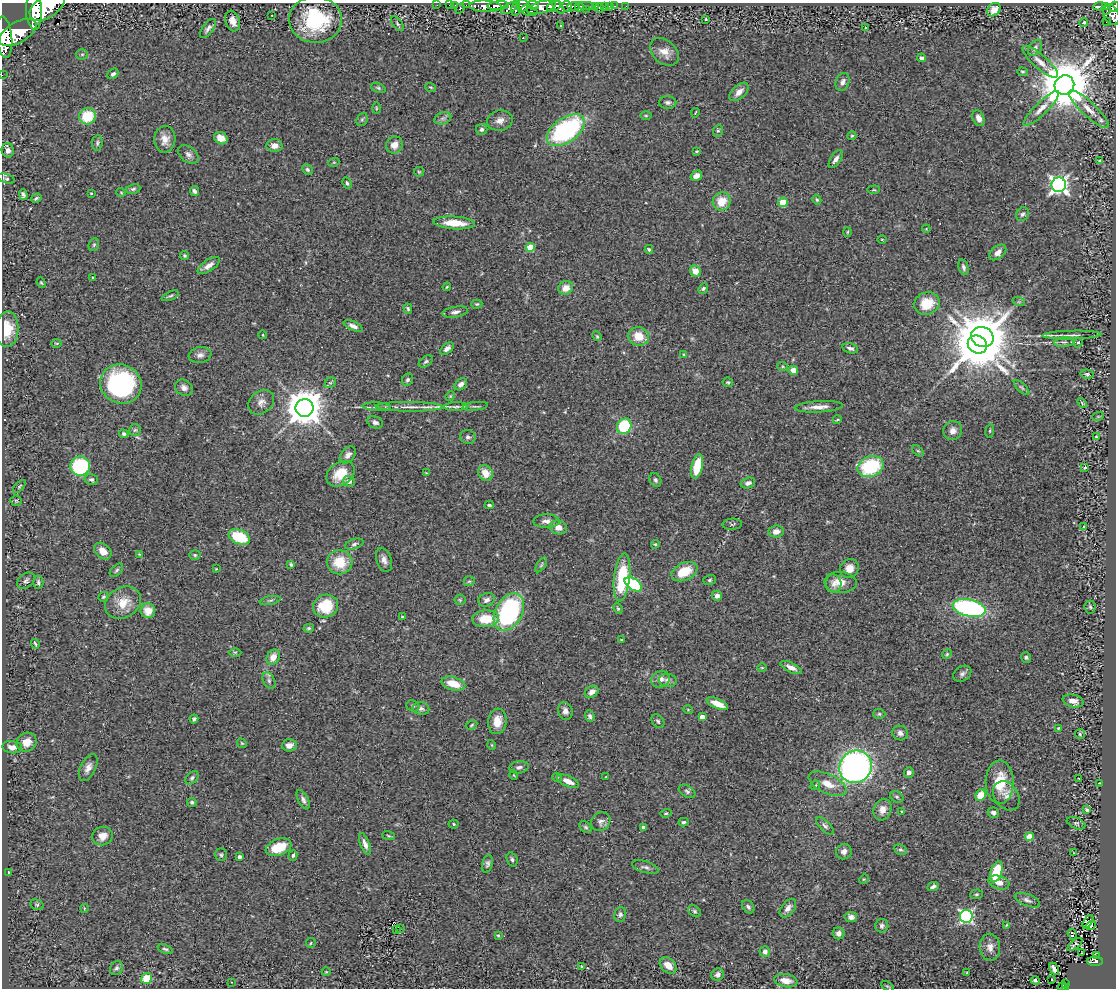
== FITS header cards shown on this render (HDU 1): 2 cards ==
NAXIS1  =                 1114
NAXIS2  =                  986

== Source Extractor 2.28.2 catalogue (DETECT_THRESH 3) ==
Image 1114 x 986 px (HDU 1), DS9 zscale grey, 1 PNG px = 1 image px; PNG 1118 x 990 px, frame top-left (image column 1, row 986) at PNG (2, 3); each listed source drawn as its Kron ellipse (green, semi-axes under 4 px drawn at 4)
Background 0.886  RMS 0.067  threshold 0.2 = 3 sigma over >= 5 px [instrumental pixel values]
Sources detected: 358; all 358 listed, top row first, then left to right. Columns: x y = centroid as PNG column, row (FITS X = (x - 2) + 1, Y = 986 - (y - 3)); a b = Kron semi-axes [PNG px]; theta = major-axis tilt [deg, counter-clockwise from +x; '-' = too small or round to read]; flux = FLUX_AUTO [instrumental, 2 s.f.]
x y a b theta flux
437 5 2 2 - 9.5
449 5 2 2 - 15
455 5 3 2 - 8.7
466 5 2 2 - 16
533 5 6 3 -8 500
485 6 16 5 -3 1900
498 6 11 4 4 1800
522 6 6 6 - 1600
554 6 7 5 24 2800
558 6 9 3 -54 1500
567 6 6 4 -56 1300
574 6 6 3 8 720
586 6 8 3 -1 210
595 6 3 2 - 270
604 6 3 3 - 51
609 6 3 2 - 11
614 6 3 2 - 22
626 6 3 2 - 13
1100 6 6 3 6 160
1105 6 3 3 - 99
47 7 19 11 34 7500
541 7 15 6 14 2200
579 7 4 3 - 320
1114 7 5 3 - 400
460 8 5 3 - 220
510 8 10 4 31 660
516 8 8 4 80 670
599 8 5 3 - 58
586 9 3 2 - 86
994 10 7 6 - 33
1107 10 4 3 - 94
34 11 18 8 -88 6900
529 11 8 5 -17 340
272 15 3 2 - 4.9
1111 15 11 7 -64 950
706 19 3 3 - 18
315 20 26 23 -2 360
233 21 10 7 -72 34
1106 22 2 2 - 4.4
1084 23 4 3 - 38
397 24 8 4 -50 8.6
560 25 3 2 - 6.5
208 28 11 5 54 17
866 28 3 2 - 8.3
18 33 20 10 29 6400
4 37 21 8 -84 5600
523 38 3 2 - 5.1
1035 48 9 6 55 16
664 52 16 11 -42 45
82 54 5 5 - 7.8
921 58 4 4 - 16
1040 62 23 7 -41 42
1022 72 5 4 - 5.9
113 74 6 4 36 10
2 75 2 2 - 11
842 82 9 6 70 20
1064 85 10 9 - 28000
431 87 6 3 -19 5.1
378 88 7 4 -21 7.8
739 92 11 6 42 30
668 102 9 6 -1 13
376 108 5 3 - 4.7
1041 108 24 6 45 41
1089 109 26 7 -43 53
695 113 5 3 - 3.5
87 116 8 8 - 150
646 116 6 4 0 5.6
443 118 9 6 17 15
979 118 8 5 -64 27
362 119 7 5 67 8.4
500 120 13 10 14 32
482 129 5 5 - 11
566 130 21 12 35 710
718 131 6 5 - 7.6
852 136 4 4 - 5.3
221 138 7 6 - 40
165 139 13 10 88 43
97 143 8 5 82 9.1
394 145 9 8 - 40
274 146 8 6 -4 30
8 150 7 6 - 21
696 151 4 3 - 4.3
188 154 11 7 -39 20
836 159 10 5 57 19
1099 161 3 3 - 14
334 162 5 3 - 4.4
307 169 6 4 -45 9.6
419 172 5 4 - 5.6
696 176 6 5 - 27
6 179 9 4 -18 9
347 183 6 4 -63 9.9
1059 185 7 7 - 1900
133 189 7 4 11 9
874 190 6 3 6 4.4
194 191 5 4 - 11
121 192 5 3 - 3.7
91 193 3 2 - 3.4
23 195 5 4 - 10
36 198 6 3 30 7.9
817 200 5 4 - 6.7
722 201 9 8 - 77
783 202 5 5 - 110
1022 214 7 6 - 11
454 223 21 6 -4 92
926 229 4 3 - 3.7
847 232 5 3 - 4.1
882 239 4 3 - 3.7
94 245 6 5 - 7.3
530 247 4 4 - 150
649 249 4 4 - 7.1
998 252 10 6 39 27
184 256 4 4 - 7.2
209 265 13 5 34 26
964 267 8 5 -75 13
695 271 6 5 - 54
93 278 3 3 - 10
41 283 5 4 - 5.2
447 287 4 3 - 4.6
566 288 7 6 - 48
703 288 5 4 - 7.8
170 296 9 3 24 7.8
1019 302 6 4 -18 7.2
927 303 13 11 18 110
477 304 5 4 - 6
408 309 5 4 - 6.8
455 312 13 5 9 18
353 326 10 4 -23 22
7 329 18 11 87 90
263 335 4 3 - 3.2
1072 335 29 4 1 20
597 336 5 4 - 5.2
639 336 10 9 - 83
982 337 11 10 - 13000
1064 342 10 5 6 11
1078 342 5 4 - 6.5
57 343 5 3 - 4.3
977 344 10 8 -31 25000
850 348 8 5 -14 16
447 349 8 4 41 21
200 355 11 8 9 21
684 355 4 3 - 6.4
426 361 8 5 35 8.5
783 367 5 3 - 4.2
793 370 5 4 - 37
1087 374 7 4 -6 7.8
408 380 6 5 - 9.9
728 382 5 5 - 6.7
330 383 6 4 41 7.2
121 384 21 19 -27 720
461 384 7 5 40 18
184 388 9 7 -29 21
1022 388 10 4 -45 8.4
450 396 5 4 - 4.4
261 402 14 11 38 30
1082 403 6 3 -47 4.9
475 406 13 3 6 8.1
377 407 14 3 -3 15
410 407 34 4 0 45
456 407 12 4 2 14
819 407 24 5 3 36
305 408 9 9 - 12000
1098 416 6 3 19 4.2
837 420 4 3 - 4.1
375 422 8 6 -22 13
624 426 8 7 - 240
135 430 6 5 - 8
953 431 9 9 - 27
990 431 7 3 82 4.7
124 434 5 4 - 11
468 437 8 7 - 14
1096 437 3 2 - 3.7
918 451 7 4 -44 6.1
348 455 10 6 48 19
80 466 10 9 - 360
697 466 12 5 77 140
871 466 13 10 22 320
1085 468 3 3 - 58
426 473 3 2 - 3.3
485 473 8 6 -58 57
340 474 15 11 35 100
91 479 7 5 -12 11
655 480 7 5 -65 11
349 481 6 5 - 23
748 483 7 5 16 17
19 486 8 4 47 7.1
16 501 6 5 - 7.3
489 505 5 3 - 8.1
546 521 13 7 0 25
732 524 9 5 3 9.6
1084 526 3 3 - 12
558 527 9 7 -17 34
776 531 7 6 - 31
239 537 11 7 -24 180
354 544 9 5 17 12
655 544 4 4 - 5.3
103 551 10 7 -42 41
139 554 4 4 - 3.6
195 555 6 5 - 7
384 560 12 7 -71 25
340 562 13 12 - 110
291 565 4 3 - 5.8
541 565 8 4 55 7.8
849 568 10 9 - 39
216 569 3 3 - 3.7
116 570 8 5 45 9.1
684 572 13 8 25 120
622 577 24 8 83 260
710 580 6 5 - 8
26 581 10 7 38 13
469 581 5 5 - 6.2
38 582 7 5 89 9.8
840 582 16 10 -2 63
633 584 9 5 -33 310
834 584 9 8 - 22
717 596 5 5 - 19
103 597 5 4 - 6.2
270 600 10 4 11 10
460 600 5 5 - 6
487 600 8 6 20 20
123 603 19 15 32 83
326 606 12 11 - 170
1090 607 6 5 - 8.6
618 608 5 4 - 5.6
969 608 17 8 -13 800
148 611 7 7 - 56
509 612 20 13 62 670
402 617 4 3 - 5.7
486 619 13 8 4 100
309 628 5 4 - 7
621 640 3 3 - 4.1
35 644 5 3 - 6.4
235 652 6 4 0 5.6
947 654 5 4 - 6
273 657 8 6 58 50
1026 657 5 5 - 7.7
762 668 5 3 - 4.2
791 668 11 5 -26 30
962 674 10 7 33 14
660 679 9 8 - 30
269 680 9 5 -65 13
668 680 9 6 -8 20
453 684 12 6 -16 77
592 692 7 5 33 27
1073 701 10 6 -12 31
717 704 11 5 -23 46
413 706 7 5 -29 8.4
421 709 8 6 -11 14
688 710 4 3 - 3.3
565 711 9 7 -72 20
879 714 6 5 - 7.3
590 716 6 4 -72 10
702 717 4 4 - 35
194 719 4 3 - 8.8
497 721 13 9 84 61
658 721 7 5 -48 9.4
472 725 6 4 29 5.6
1058 728 4 3 - 4.1
900 733 8 7 - 17
1080 734 5 5 - 7.1
27 742 10 9 - 54
242 743 5 4 - 5.2
289 745 7 6 - 24
492 745 5 3 - 3.9
12 747 10 6 -7 26
519 767 10 6 10 14
856 767 17 16 - 1600
88 768 14 7 64 28
909 773 5 5 - 19
514 775 5 3 - 3.8
557 777 5 4 - 5.8
606 777 3 2 - 2.7
192 778 7 5 47 11
1079 778 3 2 - 4.2
568 781 12 5 -24 46
1000 782 21 14 -90 140
1099 783 2 2 - 2.7
828 784 20 9 -25 55
815 785 5 3 - 4.6
687 791 9 5 -31 11
981 795 6 5 - 80
1006 796 16 11 -53 32
897 797 7 5 -28 8.4
303 800 10 5 -63 15
192 802 5 4 - 9.2
883 810 11 8 68 35
1087 810 4 3 - 78
902 811 4 2 - 4.3
666 813 5 4 - 5.8
993 813 6 5 - 13
601 822 10 8 38 18
683 822 5 4 - 7.1
1076 823 10 5 -22 8.1
454 824 5 4 - 5.7
825 826 11 5 -45 12
586 827 7 5 -40 8.3
643 827 4 3 - 13
102 836 10 9 - 38
388 836 6 3 -19 5.3
1029 837 4 4 - 110
365 844 11 4 -69 21
279 847 13 8 20 110
901 850 6 5 - 8.6
844 852 8 7 - 20
1074 853 3 2 - 3.6
221 855 6 6 - 8
293 855 5 4 - 6.9
240 857 4 3 - 11
512 859 7 5 -70 10
487 864 9 5 77 12
645 867 14 5 -16 15
8 872 3 2 - 3.1
996 872 11 5 70 150
864 879 5 4 - 4.3
999 882 11 6 -19 29
933 887 6 3 24 13
976 894 6 5 - 7.3
1027 900 13 5 -22 17
37 905 7 5 -15 7.2
748 907 7 5 -50 11
84 908 4 3 - 3.7
788 908 11 6 52 24
695 911 7 5 -40 8.2
620 914 7 6 - 14
966 916 6 6 - 820
851 917 6 5 - 19
1088 922 7 4 57 13
1006 925 4 3 - 4.3
1091 925 5 3 - 3.5
882 926 7 6 - 13
396 929 3 2 - 2.7
400 929 2 2 - 0.66
839 933 6 6 - 20
1072 934 5 3 - 70
498 935 3 3 - 4.4
311 943 5 4 - 5.1
1075 945 9 3 37 5.5
990 947 13 10 -88 34
165 949 8 4 -18 7.6
765 951 5 5 - 18
1082 953 2 2 - 3.3
1096 956 3 3 - 23
1095 961 8 4 0 180
668 965 10 6 -42 53
582 967 4 3 - 12
116 968 7 6 - 12
1054 969 6 4 -62 26
326 972 4 3 - 3.2
967 973 2 2 - 4.1
717 975 6 6 - 15
146 978 6 5 - 100
1035 980 4 3 - 7.4
1051 980 3 2 - 7.2
786 981 12 6 -10 43
231 982 2 2 - 3.2
1065 983 3 2 - 16
887 986 7 4 -30 5.3
1062 987 4 3 - 22
1065 987 3 3 - 20
At the frame edge (FLAGS 8, measured only in part): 6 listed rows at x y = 47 7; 1114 7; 4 37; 2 75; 1062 987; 1065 987